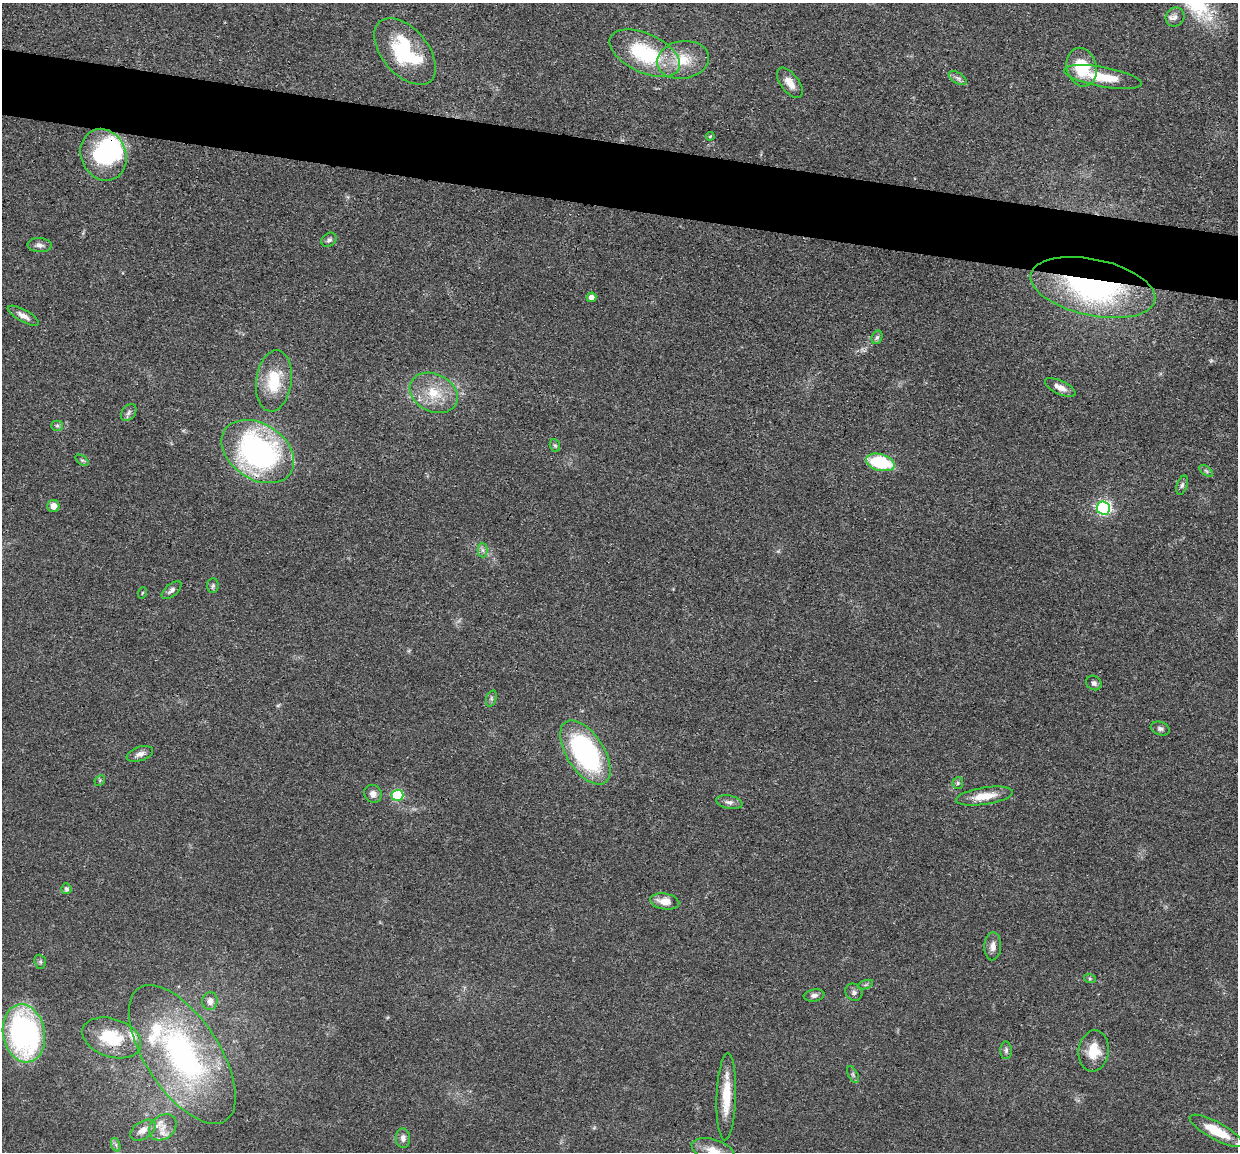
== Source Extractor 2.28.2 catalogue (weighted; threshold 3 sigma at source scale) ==
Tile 11 of 4 x 4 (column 3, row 3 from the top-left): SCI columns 2475-3710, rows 1398-2547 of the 4950 x 4974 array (HDU 1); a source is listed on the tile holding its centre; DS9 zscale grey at full resolution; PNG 1240 x 1154 px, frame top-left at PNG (2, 3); each listed source drawn as its Kron ellipse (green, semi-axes under 4 px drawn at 4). Shown black and unused: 6% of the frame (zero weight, under 3 of 4 exposures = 1% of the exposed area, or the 3 px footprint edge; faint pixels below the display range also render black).
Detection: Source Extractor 2.28.2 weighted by HDU 2 'WHT'; one run over the whole footprint, this tile lists its part. Background 0.0475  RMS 0.005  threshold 0.0223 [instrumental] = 3 sigma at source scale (4.5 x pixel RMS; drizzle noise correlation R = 1.50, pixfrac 1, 0.05/0.05 arcsec/px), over >= 5 px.
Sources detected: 71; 1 too faint to see at this stretch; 1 inside a brighter object's white glare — neither listed nor drawn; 3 inside a brighter listed object's ellipse — not listed separately; the other 66 listed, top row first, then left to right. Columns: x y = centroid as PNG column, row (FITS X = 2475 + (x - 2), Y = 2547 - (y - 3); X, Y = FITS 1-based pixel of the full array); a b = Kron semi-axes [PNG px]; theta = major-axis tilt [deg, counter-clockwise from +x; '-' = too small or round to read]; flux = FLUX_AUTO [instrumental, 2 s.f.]
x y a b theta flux
1175 17 10 9 - 2.2
405 51 39 23 -50 39
645 53 38 19 -25 43
683 60 26 18 9 16
1082 67 19 15 -75 19
1103 77 39 9 -10 17
958 78 10 5 -32 1.7
790 83 18 9 -53 5.1
710 136 4 3 - 0.52
104 155 26 22 -67 40
329 240 8 6 39 1.4
40 245 12 7 -4 2.4
1093 287 63 28 -12 110
591 297 5 4 - 2.9
23 316 17 6 -29 3.4
877 337 7 5 71 1.2
274 381 31 17 83 19
1060 387 16 6 -25 3.6
434 393 25 18 -26 15
129 413 9 6 52 1.6
57 426 5 5 - 0.83
555 445 6 5 - 0.82
258 451 39 27 -33 120
82 460 7 4 -36 0.8
880 462 15 8 -16 28
1206 471 8 4 -38 0.94
1182 485 10 5 71 1.3
53 506 6 6 - 3.9
1103 508 7 6 - 100
483 550 7 5 -89 1.3
213 586 7 5 86 1.2
172 590 12 6 39 2
142 593 6 3 71 0.54
1094 683 8 6 -39 1.7
491 698 8 5 72 1.1
1160 729 10 6 -18 1.5
585 752 36 18 -57 91
140 754 14 7 19 2.5
100 780 6 4 47 0.69
958 783 6 5 - 0.88
373 794 9 8 - 2.8
397 795 6 5 - 36
984 796 29 8 9 9.2
729 802 13 6 -11 2.2
66 889 5 5 - 1.1
665 901 15 8 -9 6.2
993 946 14 8 86 3.4
40 962 7 5 -70 0.97
1090 979 6 4 -19 0.68
865 985 8 3 19 0.83
854 992 9 8 - 1.8
814 995 10 6 8 1.8
210 1001 9 7 83 3
24 1033 29 21 -79 120
112 1038 30 19 -18 20
1006 1050 9 5 90 1.3
1094 1051 20 15 82 11
182 1054 79 37 -57 110
853 1075 9 5 -64 1.1
726 1097 43 9 88 14
163 1127 15 11 40 5.6
143 1130 14 8 33 4.5
1216 1131 30 8 -28 14
403 1138 10 7 -87 2.4
116 1145 7 4 -72 1.1
713 1150 22 11 -17 7
Overlapping masked pixels (flux is a lower limit): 2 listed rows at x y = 104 155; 1093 287
Isophote crosses this tile's border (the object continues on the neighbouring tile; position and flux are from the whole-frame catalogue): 3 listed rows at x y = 726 1097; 1216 1131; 713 1150